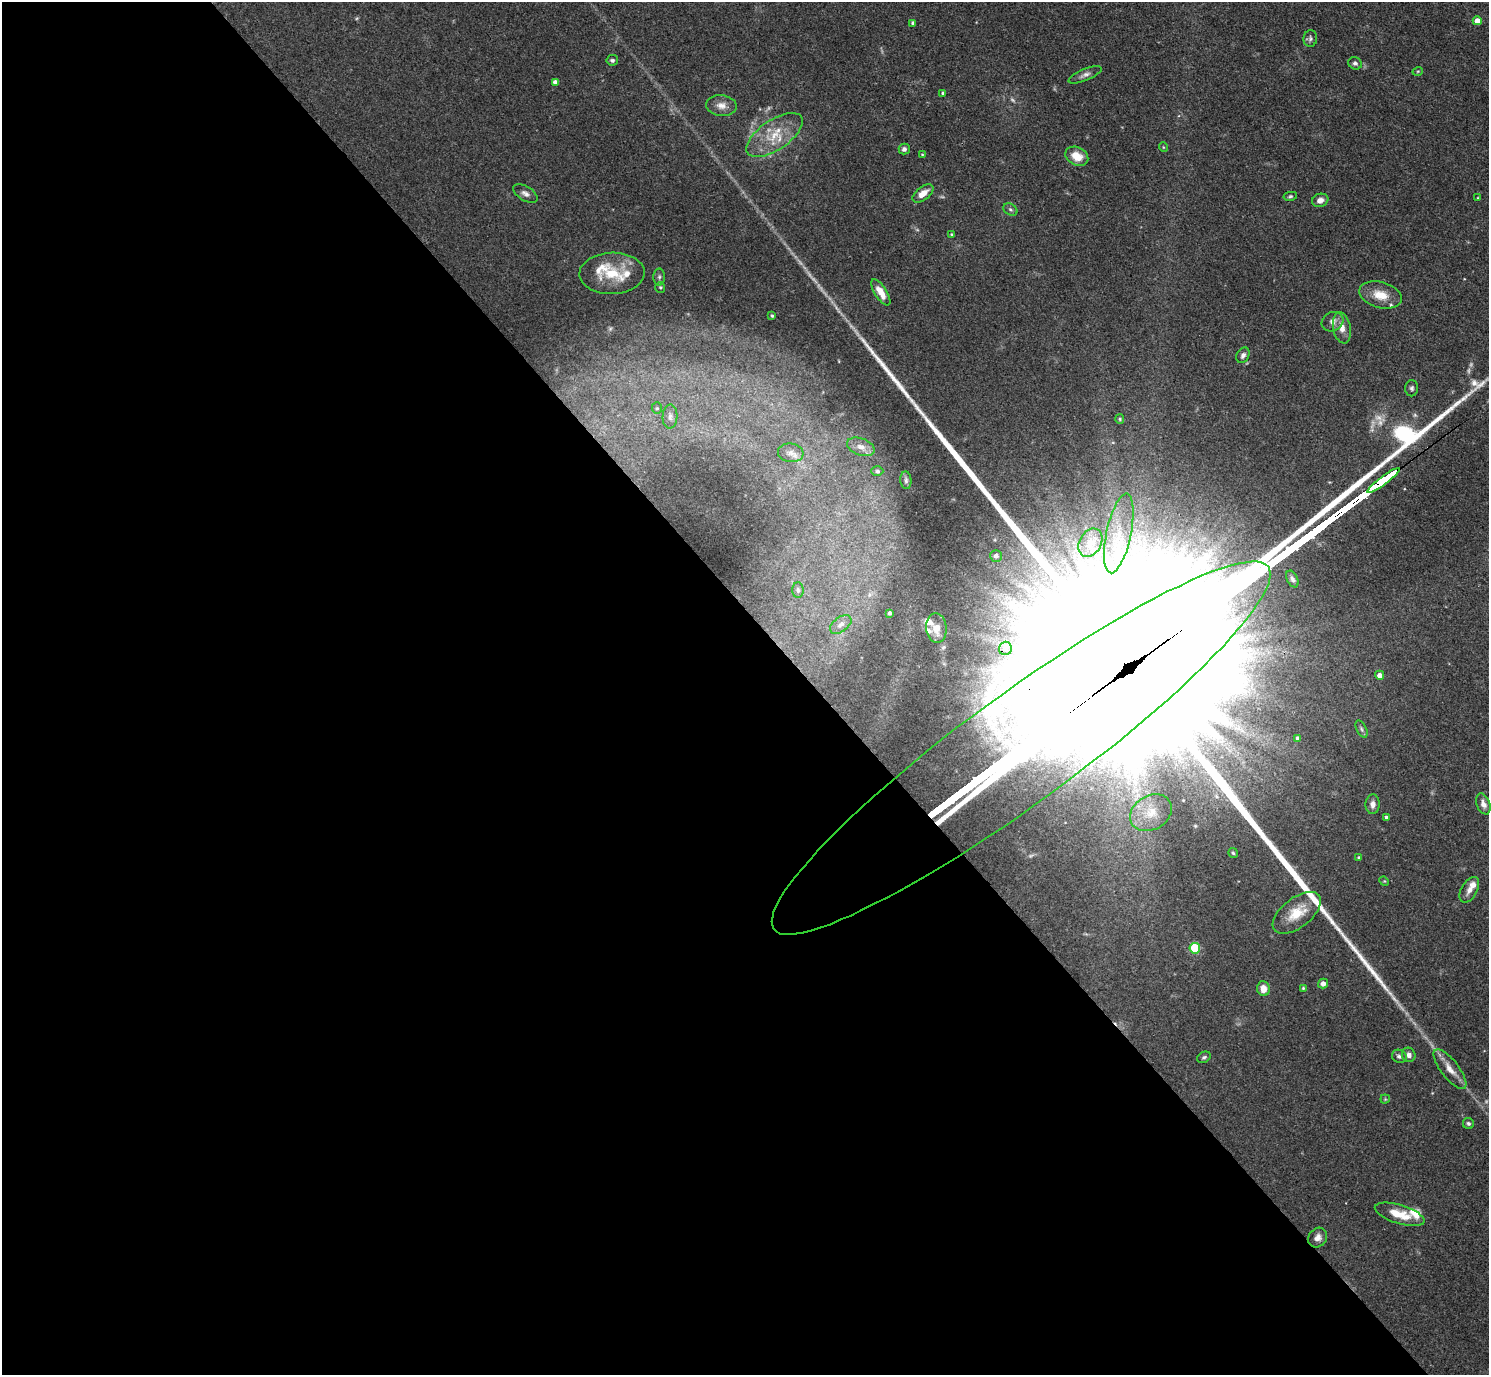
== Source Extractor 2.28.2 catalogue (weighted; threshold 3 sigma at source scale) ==
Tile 9 of 4 x 4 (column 1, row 3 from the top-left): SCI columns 4-1490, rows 1673-3045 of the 5954 x 5950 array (HDU 1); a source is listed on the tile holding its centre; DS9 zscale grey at full resolution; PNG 1491 x 1377 px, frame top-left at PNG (2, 2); each listed source drawn as its Kron ellipse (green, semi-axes under 4 px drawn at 4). Shown black and unused: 55% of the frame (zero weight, under 3 of 4 exposures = <1% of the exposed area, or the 3 px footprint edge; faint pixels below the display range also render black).
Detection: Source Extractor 2.28.2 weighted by HDU 2 'WHT'; one run over the whole footprint, this tile lists its part. Background 0.0816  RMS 0.0057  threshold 0.0256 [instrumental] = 3 sigma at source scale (4.5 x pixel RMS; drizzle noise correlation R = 1.50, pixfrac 1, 0.05/0.05 arcsec/px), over >= 5 px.
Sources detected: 90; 7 too faint to see at this stretch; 2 inside a brighter object's white glare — neither listed nor drawn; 7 inside a brighter listed object's ellipse — not listed separately; the other 74 listed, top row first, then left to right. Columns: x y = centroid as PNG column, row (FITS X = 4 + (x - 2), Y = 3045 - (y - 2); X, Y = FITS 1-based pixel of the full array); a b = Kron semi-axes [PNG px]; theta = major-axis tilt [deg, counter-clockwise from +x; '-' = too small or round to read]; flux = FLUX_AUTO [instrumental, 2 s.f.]
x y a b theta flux
1477 21 4 4 - 6.6
913 23 4 3 - 1.4
1310 38 8 6 81 1.6
612 60 6 5 - 1.3
1355 63 7 6 - 1.6
1418 71 5 3 - 0.52
1085 75 18 5 22 2.6
555 82 4 4 - 2
943 93 3 3 - 0.8
721 105 15 10 -5 5
775 135 32 15 34 18
1163 147 5 3 - 0.44
904 149 5 5 - 1.9
922 154 4 2 - 0.39
1077 156 12 9 -26 8.3
525 193 13 7 -30 2.8
923 193 12 6 38 6.6
1290 196 7 4 11 0.88
1478 198 4 4 - 0.49
1320 200 8 6 19 3.2
1010 210 7 5 -34 1.3
952 235 3 3 - 0.77
612 273 33 20 2 20
659 277 8 6 90 1.5
660 287 5 5 - 0.88
881 292 15 6 -57 6.4
1380 295 22 13 -16 10
772 316 3 3 - 0.85
1332 322 11 9 27 3.5
1342 328 16 8 -79 5.5
1243 355 8 6 60 2
1412 388 8 6 89 1.6
657 408 6 5 - 1
670 416 12 7 87 2.9
1120 419 5 4 - 0.72
861 447 14 8 -20 4.6
791 453 13 9 -6 3.7
877 471 6 5 - 1
906 480 9 5 -84 1.3
1384 480 19 4 37 2900
1119 533 40 12 78 23
1090 543 15 11 59 6.6
996 556 6 5 - 2.2
1292 579 9 5 -64 1.5
798 590 8 5 -89 1.3
890 613 4 3 - 1.4
841 624 12 7 37 3
936 628 15 10 -84 5.6
1005 648 7 6 - 2.8
1380 675 4 4 - 4
1361 729 9 5 -64 1.3
1298 738 4 3 - 1.3
1021 748 306 54 36 280000
1373 804 10 7 87 2.8
1483 804 11 6 -69 3.3
1151 813 22 17 30 13
1386 817 4 3 - 1.3
1233 853 5 4 - 0.85
1359 858 4 3 - 0.98
1384 881 5 4 - 0.55
1469 890 14 8 60 4.1
1297 913 28 14 38 14
1195 948 5 5 - 38
1323 984 5 5 - 2.7
1303 988 3 3 - 0.56
1263 989 7 6 - 5.5
1409 1055 7 6 - 2.5
1399 1056 7 6 - 1.7
1204 1057 7 5 27 1.1
1450 1069 24 9 -52 7
1385 1099 4 4 - 0.58
1468 1123 5 5 - 1.2
1400 1214 26 9 -17 11
1318 1238 10 9 - 3.4
Overlapping masked pixels (flux is a lower limit): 2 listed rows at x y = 1384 480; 1021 748